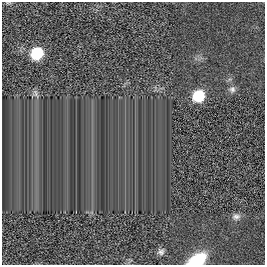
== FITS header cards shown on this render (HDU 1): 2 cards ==
NAXIS1  =                  263
NAXIS2  =                  263

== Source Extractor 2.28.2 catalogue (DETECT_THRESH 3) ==
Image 263 x 263 px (HDU 1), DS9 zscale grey, 1 PNG px = 1 image px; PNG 267 x 267 px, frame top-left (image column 1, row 263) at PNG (2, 2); no overlay
Background 0.00497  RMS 0.06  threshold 0.181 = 3 sigma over >= 5 px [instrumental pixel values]
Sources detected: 7; all 7 listed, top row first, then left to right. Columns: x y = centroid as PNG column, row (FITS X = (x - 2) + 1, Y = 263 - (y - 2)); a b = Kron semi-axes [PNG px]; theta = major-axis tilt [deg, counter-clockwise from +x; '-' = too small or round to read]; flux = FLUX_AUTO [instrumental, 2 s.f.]
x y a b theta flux
37 53 10 9 - 150
232 89 9 8 - 14
36 93 11 4 -79 11
198 96 10 9 - 160
236 217 12 7 2 17
161 252 8 8 - 14
197 260 17 10 26 160
At the frame edge (FLAGS 8, measured only in part): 1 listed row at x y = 197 260